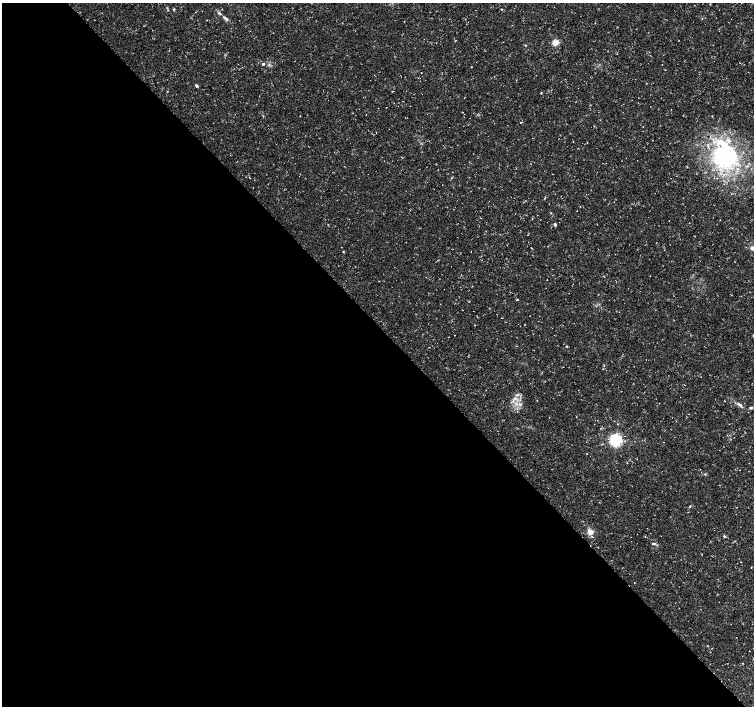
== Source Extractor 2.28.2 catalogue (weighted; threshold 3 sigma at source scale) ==
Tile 9 of 4 x 4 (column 1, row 3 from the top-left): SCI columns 4-1507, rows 1619-3025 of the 6018 x 5987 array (HDU 1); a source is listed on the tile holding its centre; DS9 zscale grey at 2 x 2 block average (1 PNG px = mean of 2 x 2 image px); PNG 756 x 708 px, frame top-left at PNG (2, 3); no overlay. Shown black and unused: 54% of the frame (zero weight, under 3 of 5 exposures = <1% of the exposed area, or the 3 px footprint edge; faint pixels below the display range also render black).
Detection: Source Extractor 2.28.2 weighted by HDU 2 'WHT'; one run over the whole footprint, this tile lists its part. Background 0.0226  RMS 0.0035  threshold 0.0157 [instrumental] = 3 sigma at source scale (4.5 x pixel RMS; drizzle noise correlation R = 1.50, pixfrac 1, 0.0396/0.0396 arcsec/px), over >= 5 px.
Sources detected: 29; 1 inside a brighter object's white glare — not listed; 2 inside a brighter listed object's ellipse — not listed separately; the other 26 listed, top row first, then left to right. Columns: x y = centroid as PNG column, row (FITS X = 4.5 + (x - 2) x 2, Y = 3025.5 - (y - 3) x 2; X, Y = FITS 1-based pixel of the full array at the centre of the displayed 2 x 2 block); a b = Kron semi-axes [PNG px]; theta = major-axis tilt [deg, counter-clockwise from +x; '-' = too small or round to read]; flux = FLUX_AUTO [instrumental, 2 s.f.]
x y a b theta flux
174 9 4 3 - 0.7
225 18 10 3 -35 2.3
556 42 3 3 - 24
525 45 3 2 - 0.52
263 64 3 3 - 1.2
197 86 4 3 - 1.6
541 93 3 2 - 0.47
521 122 3 2 - 0.44
643 127 2 2 - 0.22
724 156 35 29 -51 89
551 213 2 2 - 0.38
555 224 4 3 - 1.1
752 248 6 5 - 2.6
517 300 4 2 - 0.48
517 395 3 3 - 0.98
537 400 2 2 - 0.24
516 403 4 3 - 1.8
738 404 8 3 -29 1.9
751 408 4 3 - 1.2
601 428 3 2 - 0.45
616 440 4 4 - 190
705 474 3 2 - 0.56
690 506 4 2 - 0.56
590 531 4 3 - 8.8
724 536 3 3 - 0.77
654 544 6 3 -8 1.3
Isophote crosses this tile's border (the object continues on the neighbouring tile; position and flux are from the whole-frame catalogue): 1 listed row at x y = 752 248